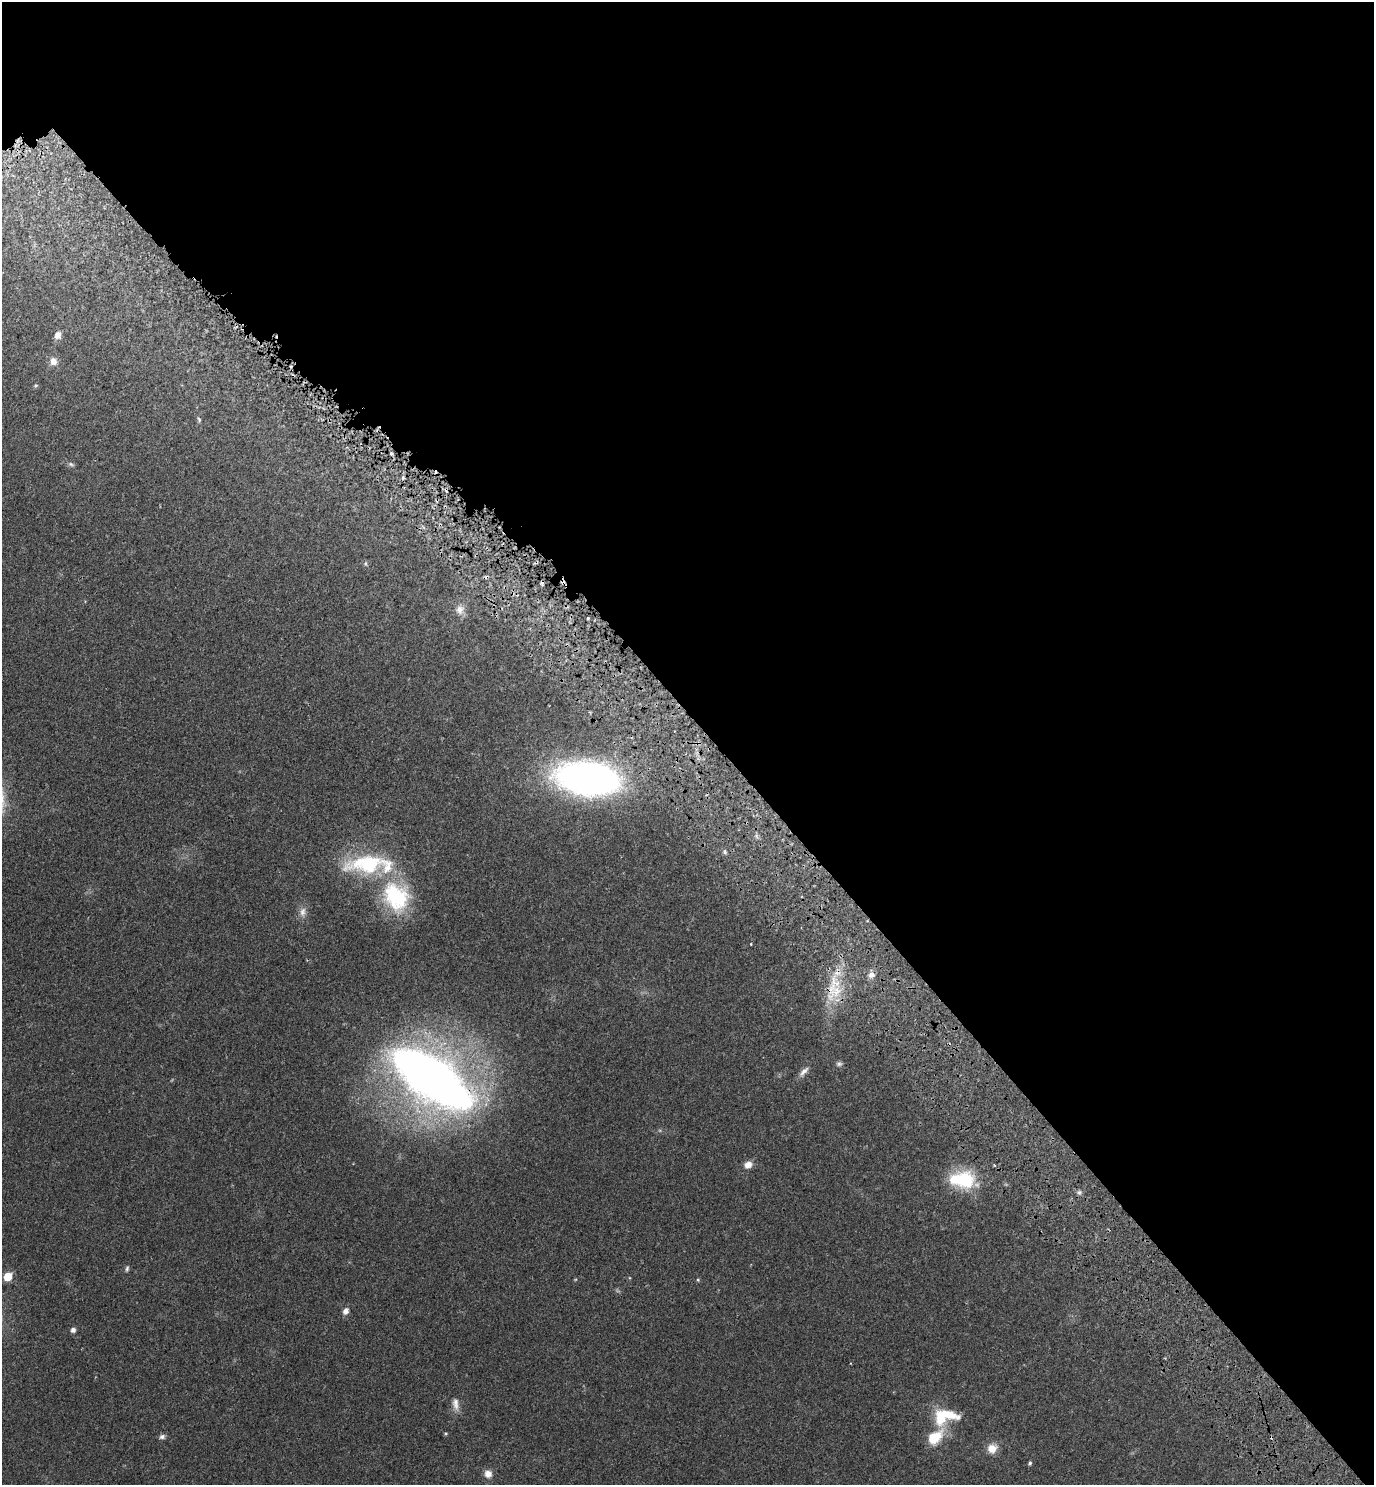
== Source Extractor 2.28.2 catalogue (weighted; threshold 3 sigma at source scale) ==
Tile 8 of 4 x 4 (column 4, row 2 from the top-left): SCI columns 4371-5742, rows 3072-4554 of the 6140 x 6140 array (HDU 1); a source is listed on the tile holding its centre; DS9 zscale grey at full resolution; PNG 1376 x 1487 px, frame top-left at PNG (2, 2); no overlay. Shown black and unused: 51% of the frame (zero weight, under 3 of 4 exposures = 8% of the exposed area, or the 3 px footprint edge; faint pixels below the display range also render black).
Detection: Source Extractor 2.28.2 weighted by HDU 2 'WHT'; one run over the whole footprint, this tile lists its part. Background 0.0277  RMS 0.0029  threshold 0.0132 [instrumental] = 3 sigma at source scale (4.5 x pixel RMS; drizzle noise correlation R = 1.50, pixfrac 1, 0.05/0.05 arcsec/px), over >= 5 px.
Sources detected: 46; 2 too faint to see at this stretch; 3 cosmic-ray / hot-pixel residue — not listed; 4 inside a brighter listed object's ellipse — not listed separately; the other 37 listed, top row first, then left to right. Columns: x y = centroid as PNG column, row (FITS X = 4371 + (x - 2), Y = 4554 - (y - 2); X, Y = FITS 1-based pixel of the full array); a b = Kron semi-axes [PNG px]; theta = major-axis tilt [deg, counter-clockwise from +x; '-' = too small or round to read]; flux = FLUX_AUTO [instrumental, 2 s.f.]
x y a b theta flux
58 335 8 6 62 2
53 361 9 8 - 2.3
36 385 5 5 - 0.48
199 420 9 5 -76 0.56
391 454 5 4 - 0.41
71 464 9 5 -15 0.65
403 478 6 4 -90 0.56
365 564 7 5 85 0.47
460 610 12 11 - 2.4
588 618 3 2 - 0.28
587 778 37 19 -6 220
756 836 7 4 -71 0.58
725 852 7 5 -76 0.58
367 864 60 25 6 27
396 897 40 32 -61 26
303 912 14 10 -90 2
751 944 3 2 - 0.3
871 975 10 8 33 1.6
836 991 41 17 61 12
839 1064 9 7 4 0.82
804 1072 17 7 47 1.8
433 1079 87 39 -36 260
748 1165 9 8 - 2.4
963 1180 31 18 -7 18
1079 1192 7 6 - 0.76
127 1269 8 5 78 0.6
8 1277 6 5 - 8.8
698 1280 5 4 - 0.4
346 1311 9 7 62 1.5
73 1330 5 5 - 1.2
456 1404 20 9 -79 2.4
446 1434 4 4 - 0.4
162 1437 7 6 - 1
935 1437 32 14 56 9.7
992 1448 11 10 - 3.9
1030 1463 5 4 - 0.54
488 1474 10 10 - 2.3
Overlapping masked pixels (flux is a lower limit): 2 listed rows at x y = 836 991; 433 1079